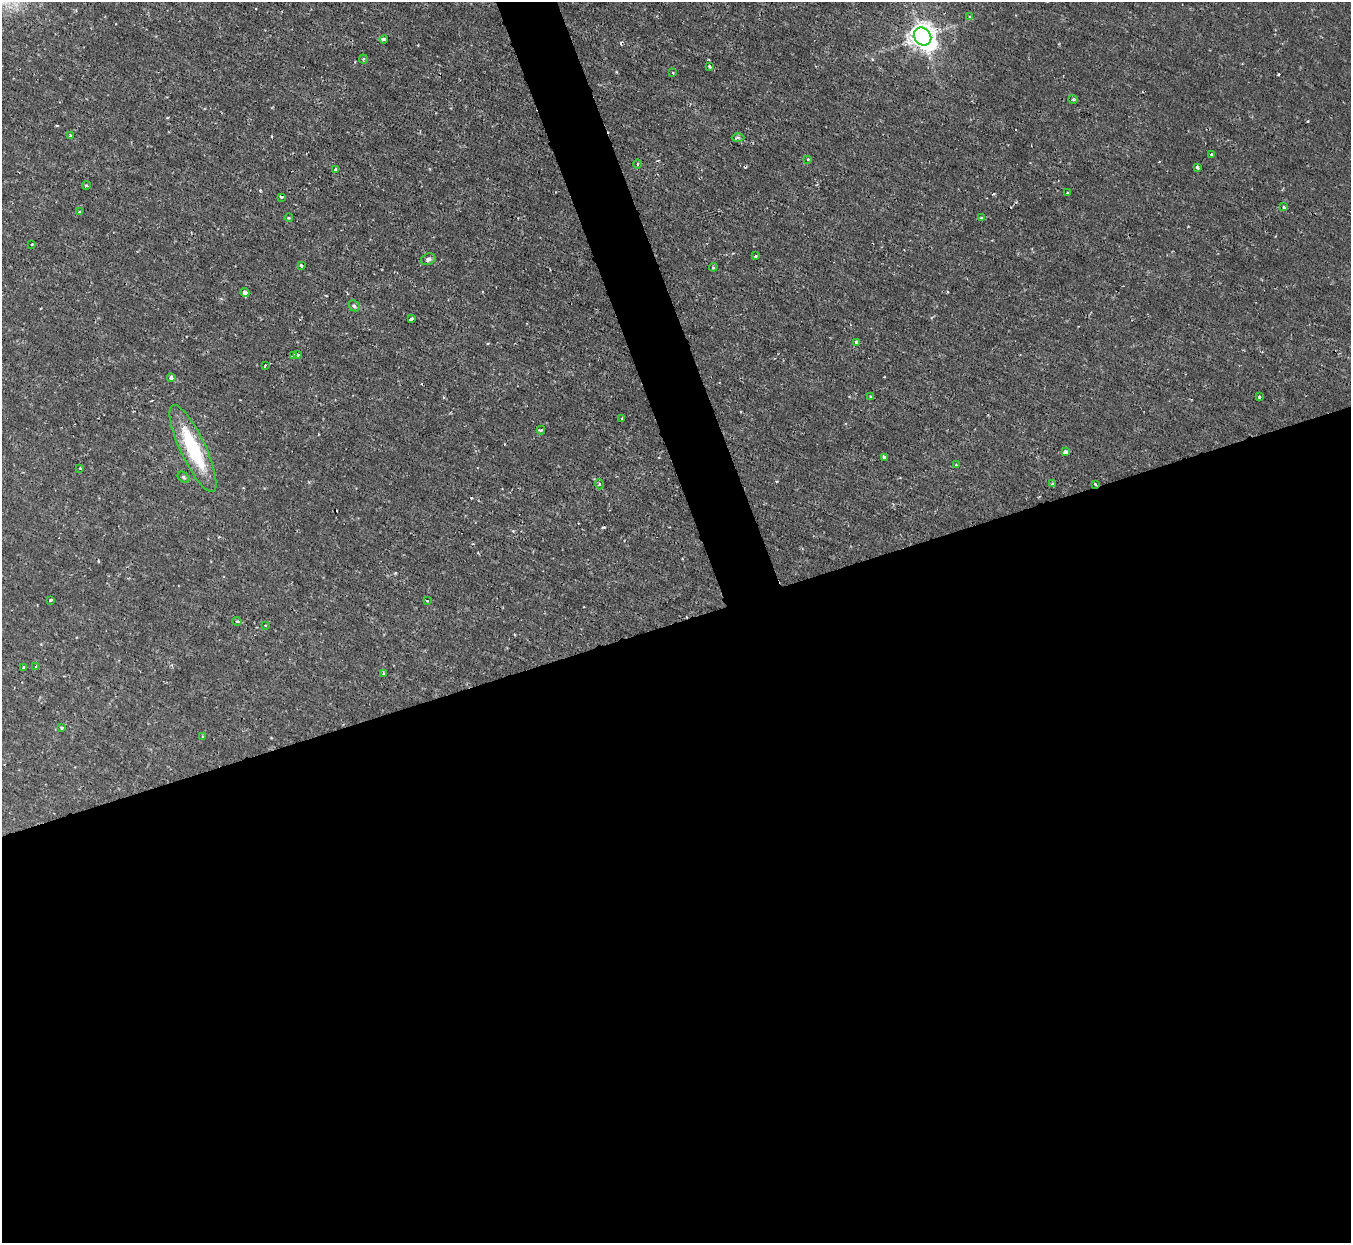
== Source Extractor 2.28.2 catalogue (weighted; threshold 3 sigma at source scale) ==
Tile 15 of 4 x 4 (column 3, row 4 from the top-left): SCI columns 2701-4049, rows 148-1388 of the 5399 x 5386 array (HDU 1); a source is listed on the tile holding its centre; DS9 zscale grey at full resolution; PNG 1353 x 1245 px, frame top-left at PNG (2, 2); each listed source drawn as its Kron ellipse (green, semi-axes under 4 px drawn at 4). Shown black and unused: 52% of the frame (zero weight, under 2 of 3 exposures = <1% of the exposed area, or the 3 px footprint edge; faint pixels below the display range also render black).
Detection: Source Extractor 2.28.2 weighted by HDU 2 'WHT'; one run over the whole footprint, this tile lists its part. Background 0.00163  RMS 0.0014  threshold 0.00635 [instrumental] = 3 sigma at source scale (4.5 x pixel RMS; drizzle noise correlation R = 1.50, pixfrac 1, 0.05/0.05 arcsec/px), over >= 5 px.
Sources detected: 62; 6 cosmic-ray / hot-pixel residue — neither listed nor drawn; the other 56 listed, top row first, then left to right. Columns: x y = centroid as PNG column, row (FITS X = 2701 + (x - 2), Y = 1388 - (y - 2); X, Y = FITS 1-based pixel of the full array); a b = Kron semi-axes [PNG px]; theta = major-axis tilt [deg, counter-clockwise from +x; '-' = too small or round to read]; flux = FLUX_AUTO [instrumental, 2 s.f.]
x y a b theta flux
970 17 3 3 - 0.43
922 36 9 8 - 150
384 39 4 3 - 0.4
363 59 4 4 - 0.17
709 66 4 3 - 0.22
673 73 3 2 - 0.097
1073 99 4 4 - 0.18
70 135 3 3 - 0.14
738 137 6 4 -1 0.27
1211 155 3 3 - 0.4
808 160 4 3 - 0.13
638 164 5 3 - 0.14
1197 167 3 3 - 0.31
335 170 4 3 - 0.35
86 185 4 3 - 0.17
1068 193 3 2 - 0.12
281 197 3 3 - 0.25
1284 207 4 4 - 0.16
79 212 4 3 - 0.15
289 218 4 3 - 0.12
981 218 3 3 - 0.19
32 244 3 3 - 0.19
756 256 3 2 - 0.2
428 259 7 5 22 0.37
301 265 3 3 - 0.43
713 267 4 3 - 0.16
245 293 4 4 - 0.7
354 306 6 4 -44 0.24
411 319 4 3 - 0.94
857 342 4 3 - 0.5
297 355 3 3 - 0.31
294 356 3 3 - 4.6
265 365 3 3 - 3
171 378 4 4 - 0.48
870 396 2 2 - 0.14
1259 397 3 3 - 0.27
622 418 4 3 - 0.17
541 430 4 2 - 0.25
193 448 48 12 -65 10
1065 452 4 4 - 0.9
884 457 4 3 - 0.37
956 465 4 4 - 0.15
80 468 3 3 - 0.11
184 477 7 4 -41 0.25
599 484 5 3 - 0.15
1053 484 4 3 - 0.2
1095 484 4 3 - 0.12
51 600 3 2 - 0.19
427 601 3 3 - 0.12
237 621 5 3 - 0.14
265 625 3 2 - 0.1
36 666 3 3 - 0.16
24 667 3 3 - 0.21
384 673 3 3 - 0.15
62 728 4 3 - 0.2
202 736 4 2 - 0.14
Overlapping masked pixels (flux is a lower limit): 2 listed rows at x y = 294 356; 1095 484
Unlisted compact peaks at least as high as the median listed source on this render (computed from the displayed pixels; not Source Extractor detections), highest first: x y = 1278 74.